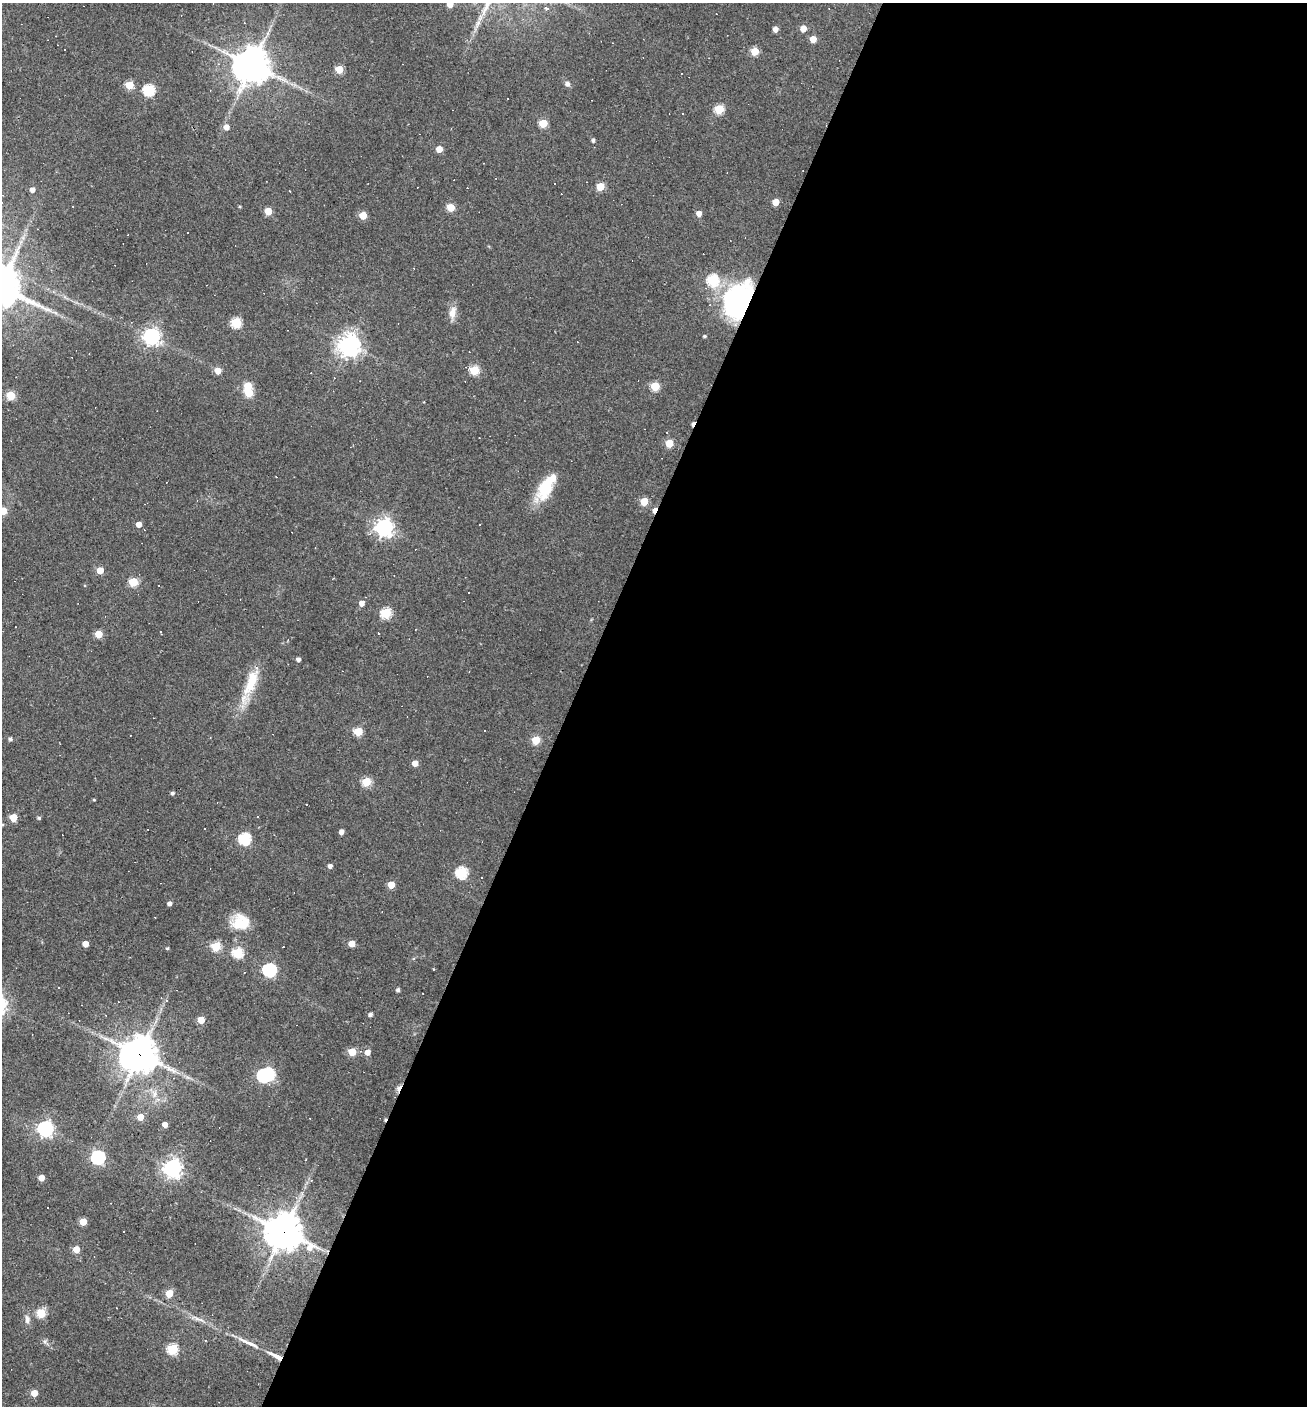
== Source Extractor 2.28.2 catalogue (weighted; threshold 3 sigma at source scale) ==
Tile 12 of 4 x 4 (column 4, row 3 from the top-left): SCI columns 4187-5491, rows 1405-2808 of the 5628 x 5617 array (HDU 1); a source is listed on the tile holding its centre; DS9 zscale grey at full resolution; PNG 1309 x 1408 px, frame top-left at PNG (2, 3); no overlay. Shown black and unused: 56% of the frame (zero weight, under 2 of 3 exposures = <1% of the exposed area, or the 3 px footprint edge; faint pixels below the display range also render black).
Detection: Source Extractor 2.28.2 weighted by HDU 2 'WHT'; one run over the whole footprint, this tile lists its part. Background 0.0535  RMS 0.0077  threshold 0.0346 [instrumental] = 3 sigma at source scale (4.5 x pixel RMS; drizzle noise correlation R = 1.50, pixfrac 1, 0.05/0.05 arcsec/px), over >= 5 px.
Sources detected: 139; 4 inside a brighter object's white glare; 31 cosmic-ray / hot-pixel residue — not listed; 2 inside a brighter listed object's ellipse — not listed separately; the other 102 listed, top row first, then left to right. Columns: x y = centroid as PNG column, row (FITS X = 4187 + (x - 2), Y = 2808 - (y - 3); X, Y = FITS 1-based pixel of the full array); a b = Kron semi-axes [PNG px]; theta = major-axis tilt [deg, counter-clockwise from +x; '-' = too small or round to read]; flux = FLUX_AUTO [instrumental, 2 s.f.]
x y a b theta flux
450 4 5 5 - 7.9
547 8 3 3 - 19
775 29 4 4 - 4.6
803 29 5 4 - 10
813 39 5 4 - 11
755 51 5 5 - 21
252 65 11 11 - 1600
339 69 5 5 - 19
567 84 7 6 - 2.8
129 85 5 5 - 22
149 90 6 5 - 74
719 109 5 5 - 38
543 123 5 5 - 26
226 127 5 5 - 5.1
593 140 4 4 - 1.8
439 149 5 4 - 9.7
600 187 5 5 - 25
32 190 4 4 - 3.7
290 191 3 2 - 1.2
776 202 5 5 - 12
73 206 2 2 - 0.44
240 206 4 3 - 0.82
451 207 5 5 - 20
268 211 5 5 - 18
699 213 5 4 - 5.4
363 215 5 5 - 18
712 280 6 6 - 66
737 300 38 25 64 140
452 312 16 9 80 7
236 323 5 5 - 57
152 336 7 6 - 280
704 336 4 3 - 1.3
349 345 7 7 - 630
474 370 5 5 - 37
218 371 5 5 - 11
655 386 5 5 - 32
249 393 5 5 - 26
11 395 5 5 - 31
669 443 5 5 - 22
544 489 28 18 86 22
197 500 3 3 - 0.62
644 501 5 5 - 22
654 510 6 4 63 9.5
3 511 5 5 - 21
139 524 4 4 - 6.8
384 528 7 7 - 340
100 570 5 5 - 13
133 582 5 5 - 35
362 603 4 4 - 6
386 613 5 5 - 54
98 634 5 5 - 19
298 659 4 4 - 2.5
250 686 28 15 61 21
358 731 5 5 - 29
10 739 4 4 - 2
536 740 5 5 - 30
415 763 5 4 - 7.1
366 782 5 5 - 32
172 793 4 4 - 1.9
94 800 3 3 - 0.7
257 816 2 2 - 0.74
13 817 5 5 - 21
39 818 4 3 - 1.5
341 832 4 4 - 4.3
244 839 6 6 - 82
330 866 4 4 - 2.8
461 873 6 6 - 74
391 885 5 5 - 14
169 903 4 4 - 3
241 922 21 19 -23 19
85 944 4 4 - 7.7
352 944 5 4 - 9.5
216 946 5 5 - 40
167 948 4 4 - 1
238 953 5 5 - 56
269 970 6 6 - 130
398 990 4 4 - 1.8
166 1001 5 4 - 1.1
370 1015 4 4 - 2.3
201 1020 5 5 - 13
352 1052 5 5 - 20
367 1052 5 5 - 6
140 1054 12 11 - 1700
263 1076 6 5 - 110
140 1117 5 5 - 10
165 1125 4 4 - 5.4
45 1129 6 6 - 250
98 1157 6 6 - 150
172 1168 7 7 - 400
41 1178 4 4 - 8.6
311 1180 5 4 - 1.1
83 1222 5 5 - 16
284 1232 13 11 -25 1700
76 1249 5 5 - 12
169 1293 5 5 - 16
41 1313 5 5 - 36
27 1319 11 6 -87 3.5
198 1319 24 4 -21 4.9
205 1340 3 2 - 0.52
249 1343 31 5 -25 7.8
172 1349 5 5 - 58
34 1393 5 5 - 11
Overlapping masked pixels (flux is a lower limit): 4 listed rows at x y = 737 300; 654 510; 140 1054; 284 1232
Isophote crosses this tile's border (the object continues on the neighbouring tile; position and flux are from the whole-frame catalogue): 2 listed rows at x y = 450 4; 3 511